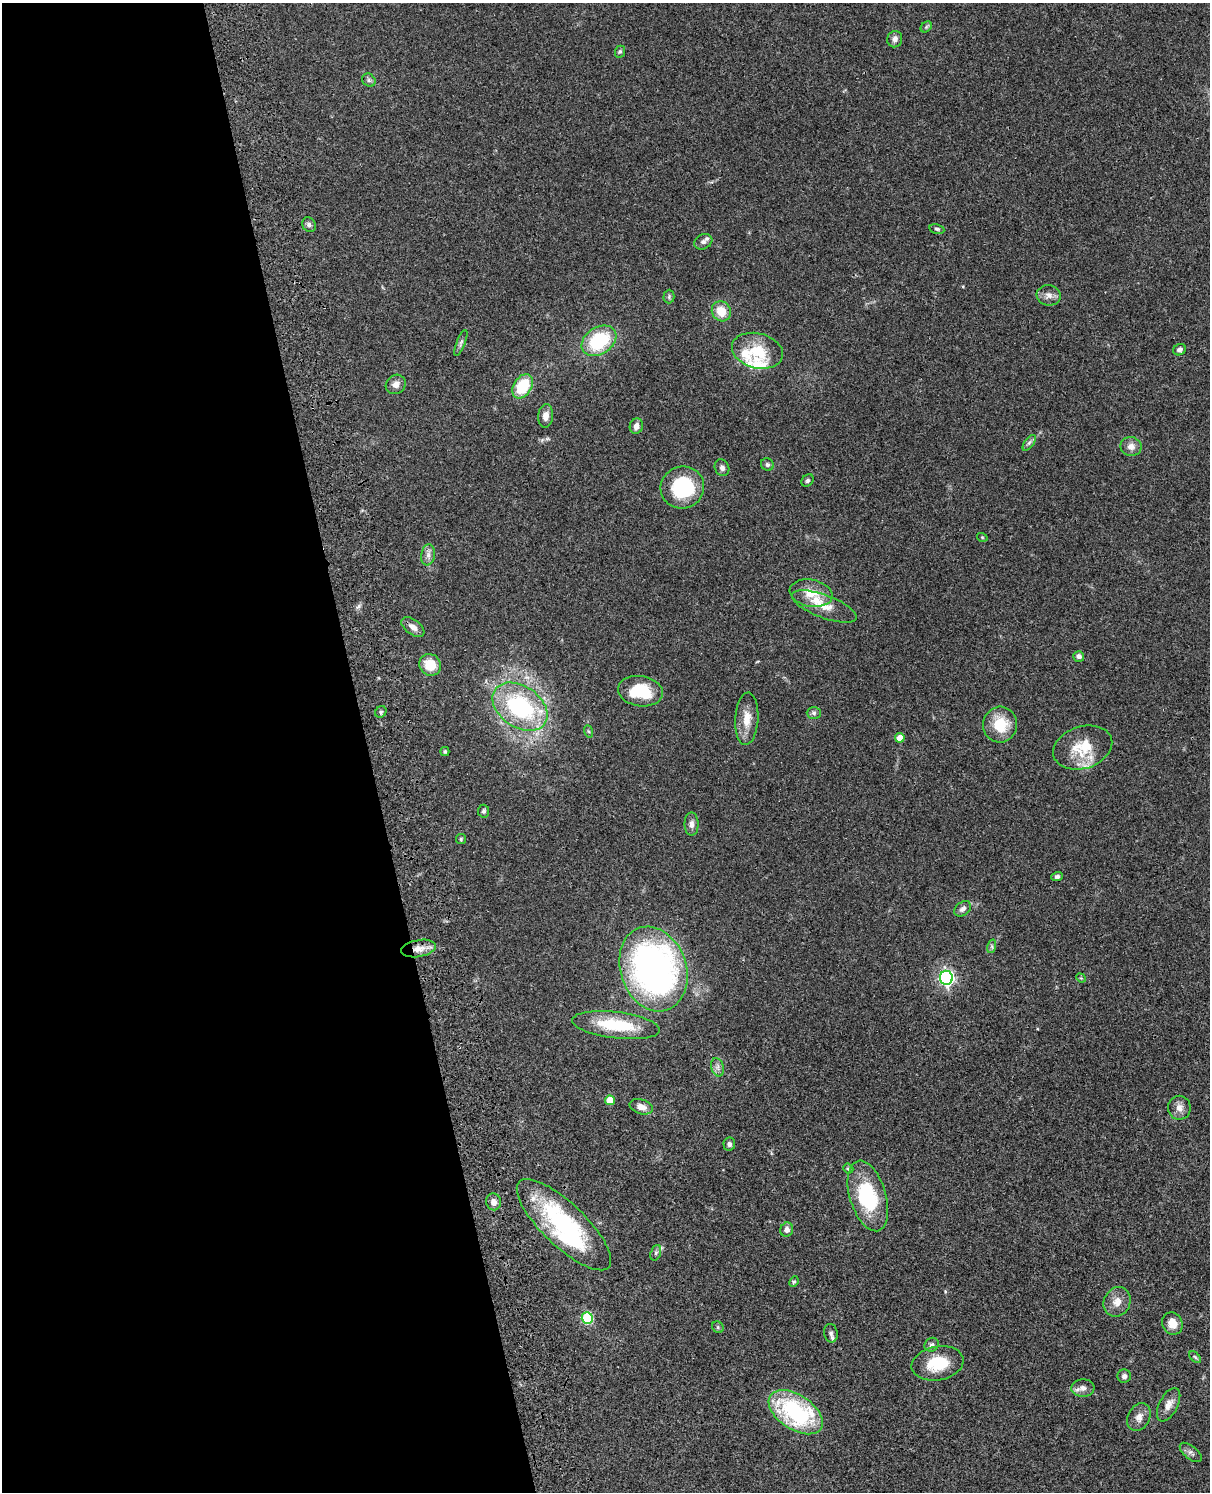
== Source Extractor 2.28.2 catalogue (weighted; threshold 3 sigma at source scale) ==
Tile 5 of 4 x 3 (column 1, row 2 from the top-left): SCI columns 121-1328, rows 1775-3264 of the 5072 x 4926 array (HDU 1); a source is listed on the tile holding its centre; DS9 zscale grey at full resolution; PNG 1212 x 1494 px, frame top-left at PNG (2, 3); each listed source drawn as its Kron ellipse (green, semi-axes under 4 px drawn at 4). Shown black and unused: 30% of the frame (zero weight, under 3 of 4 exposures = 6% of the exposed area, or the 3 px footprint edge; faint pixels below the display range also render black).
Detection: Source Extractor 2.28.2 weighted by HDU 2 'WHT'; one run over the whole footprint, this tile lists its part. Background 0.0831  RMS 0.0061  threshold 0.0275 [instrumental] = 3 sigma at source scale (4.5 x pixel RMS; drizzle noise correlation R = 1.50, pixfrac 1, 0.05/0.05 arcsec/px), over >= 5 px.
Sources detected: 84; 2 inside a brighter object's white glare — neither listed nor drawn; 4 inside a brighter listed object's ellipse — not listed separately; the other 78 listed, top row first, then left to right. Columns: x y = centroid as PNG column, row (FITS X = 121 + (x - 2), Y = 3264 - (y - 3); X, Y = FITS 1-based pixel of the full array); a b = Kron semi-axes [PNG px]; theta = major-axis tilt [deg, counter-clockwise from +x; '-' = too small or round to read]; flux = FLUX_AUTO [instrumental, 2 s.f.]
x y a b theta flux
926 27 6 5 - 1
895 39 8 7 - 2.5
620 52 6 5 - 0.98
369 80 7 6 - 1.3
309 225 8 6 -58 1.6
937 229 7 4 -11 1.1
703 242 9 7 29 2.4
1049 295 12 10 -7 3.7
669 297 7 5 89 1.2
721 311 10 9 - 10
599 341 19 13 33 36
461 343 14 4 68 1.6
1179 350 6 5 - 1.7
757 351 26 17 -14 18
396 384 10 9 - 3.5
523 386 13 9 57 21
546 416 12 7 85 3.9
636 426 8 6 70 3.2
1029 443 9 4 54 1.5
1131 446 10 9 - 4.1
767 464 7 6 - 1.2
722 468 9 7 -62 2.1
808 480 7 5 44 1.2
682 488 22 21 - 39
982 537 5 3 - 0.56
428 555 10 6 81 2.7
811 593 21 13 -11 11
824 606 34 11 -21 11
413 627 13 7 -37 3.6
1079 656 5 5 - 1.8
430 665 11 10 - 12
640 691 23 15 -8 24
520 707 30 20 -35 68
381 712 6 5 - 1
814 713 7 6 - 1.3
747 719 26 11 86 9
1000 725 18 17 - 16
588 731 6 4 -70 0.78
900 738 5 4 - 6.8
1083 748 30 21 18 21
445 751 4 4 - 0.97
484 811 6 5 - 1.2
691 824 11 7 -90 2.6
461 839 5 5 - 0.82
1057 876 6 4 19 1.2
963 909 9 6 39 2.5
992 946 7 4 73 1.3
418 948 17 8 10 6.4
653 969 43 33 -71 230
946 978 7 6 - 150
1081 978 5 4 - 0.63
616 1025 44 13 -7 29
717 1067 9 6 -74 2.3
610 1100 5 5 - 10
641 1107 12 7 -18 4.4
1179 1108 12 11 - 4.1
729 1144 6 6 - 1.5
848 1168 5 4 - 0.95
868 1196 36 18 -73 38
493 1202 8 7 - 3.2
564 1225 62 21 -44 73
787 1230 7 6 - 2.8
656 1253 8 5 70 1.3
794 1282 5 4 - 0.9
1117 1302 15 13 59 6.1
587 1318 6 5 - 45
1172 1324 11 10 - 6.6
718 1327 6 5 - 0.96
831 1333 9 6 -80 1.9
932 1345 7 6 - 1.6
1195 1357 7 4 -45 0.98
938 1363 26 17 11 21
1124 1376 6 6 - 2
1083 1388 11 8 4 3.4
1169 1405 18 9 63 5
796 1412 30 17 -33 73
1139 1417 14 11 62 4.3
1191 1452 13 6 -39 2.3
Overlapping masked pixels (flux is a lower limit): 1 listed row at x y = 418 948